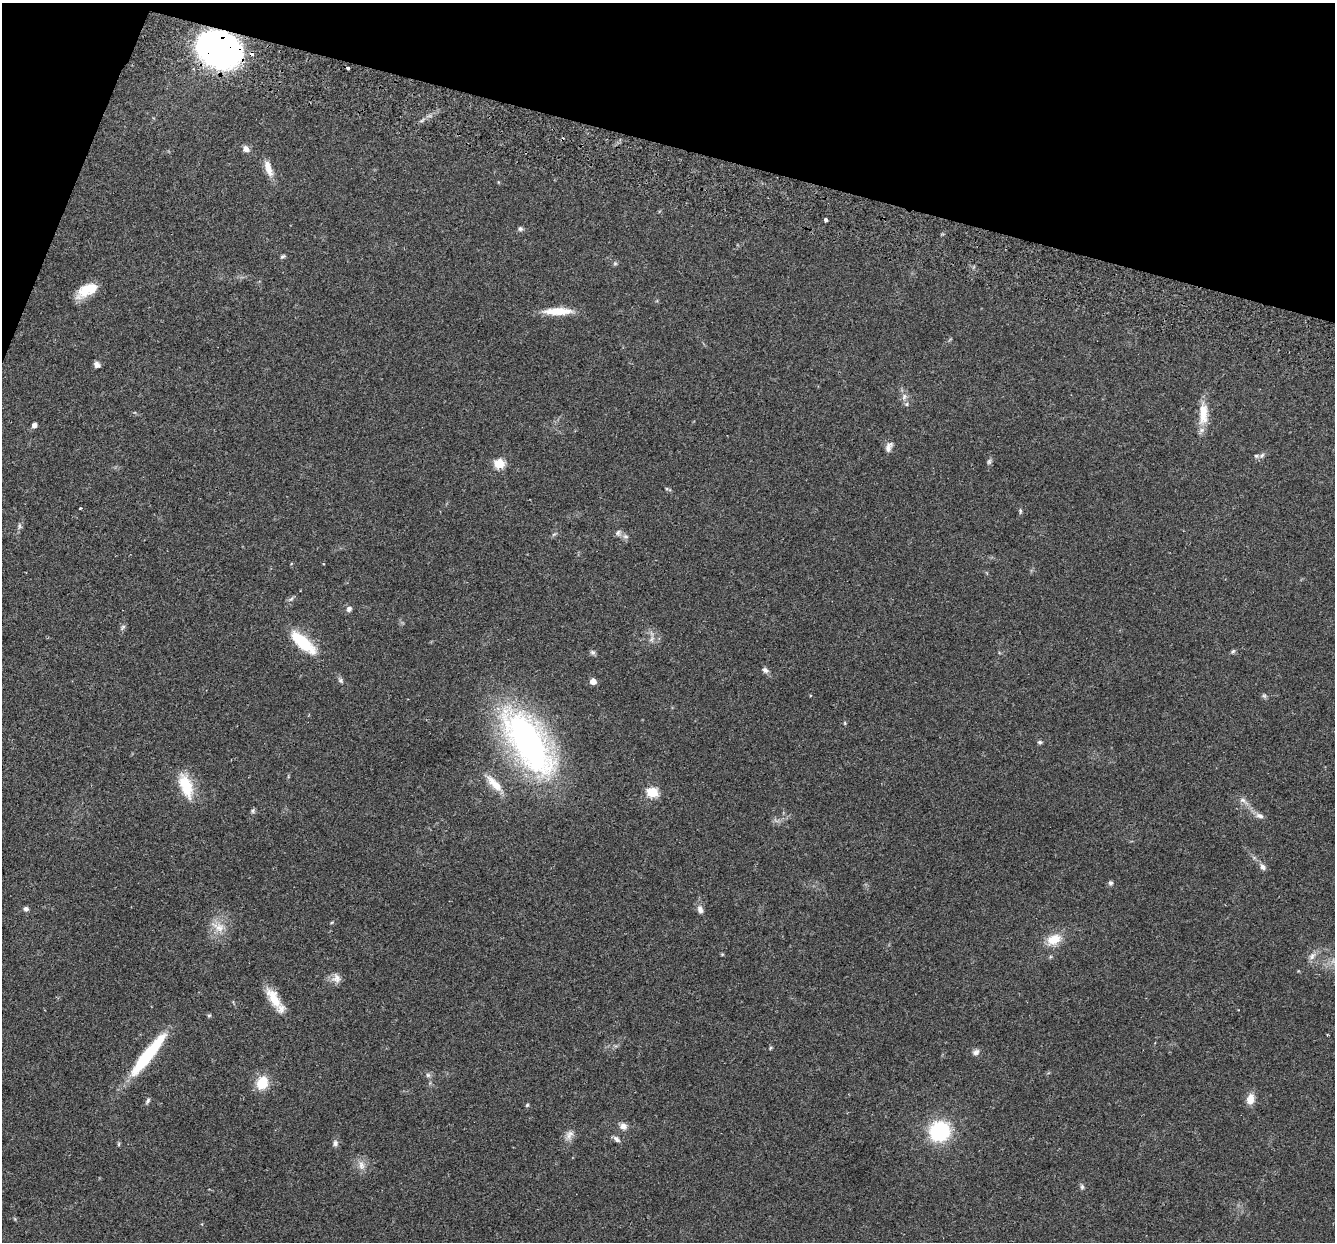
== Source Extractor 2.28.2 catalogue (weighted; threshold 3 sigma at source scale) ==
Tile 2 of 4 x 4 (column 2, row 1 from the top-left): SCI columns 1357-2689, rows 3910-5149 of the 5382 x 5466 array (HDU 1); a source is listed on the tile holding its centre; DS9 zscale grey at full resolution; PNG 1337 x 1244 px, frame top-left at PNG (2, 3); no overlay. Shown black and unused: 13% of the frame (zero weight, under 2 of 3 exposures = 3% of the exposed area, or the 3 px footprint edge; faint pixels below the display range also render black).
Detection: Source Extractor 2.28.2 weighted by HDU 2 'WHT'; one run over the whole footprint, this tile lists its part. Background 0.0527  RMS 0.0068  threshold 0.0305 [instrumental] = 3 sigma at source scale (4.5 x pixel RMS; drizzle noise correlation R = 1.50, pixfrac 1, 0.05/0.05 arcsec/px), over >= 5 px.
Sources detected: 81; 2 too faint to see at this stretch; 2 cosmic-ray / hot-pixel residue — not listed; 3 inside a brighter listed object's ellipse — not listed separately; the other 74 listed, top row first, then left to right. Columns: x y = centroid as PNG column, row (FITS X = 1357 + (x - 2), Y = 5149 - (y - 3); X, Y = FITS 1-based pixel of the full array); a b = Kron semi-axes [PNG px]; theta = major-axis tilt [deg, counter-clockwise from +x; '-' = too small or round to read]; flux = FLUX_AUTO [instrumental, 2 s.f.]
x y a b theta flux
219 49 32 24 -18 380
348 68 4 3 - 2.8
246 149 9 7 -32 3.6
268 168 22 8 -71 8.1
498 182 5 3 - 0.53
826 220 4 3 - 3.5
520 229 7 6 - 1.5
283 256 7 5 28 1.2
615 263 6 5 - 1.1
87 290 24 11 30 16
558 311 34 8 1 16
97 365 6 6 - 2.8
904 397 10 8 82 3.4
1203 413 31 11 88 14
34 425 6 5 - 2.8
889 447 14 8 65 3.6
1262 455 8 6 46 1.9
989 461 9 6 52 1.6
499 463 6 5 - 40
667 489 7 4 -18 0.92
80 508 3 3 - 0.6
1020 511 7 4 -83 1.1
19 526 10 7 78 1.9
618 533 9 8 - 2.5
554 534 7 4 44 1.2
291 599 11 5 39 1.7
349 609 7 6 - 2.6
123 627 9 6 50 1.7
651 639 11 7 70 3.3
303 642 35 13 -41 28
1233 651 8 5 49 1.2
593 652 8 7 - 1.6
765 670 9 7 -31 2.3
340 680 9 6 -58 1.8
593 681 5 4 - 8.4
1264 696 7 5 -68 1.3
845 723 5 5 - 0.72
528 742 68 30 -57 270
1040 742 5 5 - 1.4
495 784 31 10 -47 11
186 786 32 14 -71 22
652 792 6 5 - 48
1243 801 18 7 -38 4.4
253 811 6 6 - 1.2
1259 816 12 7 -17 3.1
1262 867 10 7 -51 3
1110 883 6 5 - 1.9
26 909 7 6 - 1.8
700 909 10 7 -74 3.5
332 922 5 3 - 0.68
218 927 24 13 -26 10
1054 939 17 12 24 13
722 954 5 4 - 0.65
1312 956 13 7 48 3.9
336 978 12 12 - 4.6
274 998 29 11 -60 15
209 1015 5 5 - 0.99
771 1048 5 4 - 0.81
976 1052 10 7 23 2.6
148 1055 56 10 52 51
428 1075 6 6 - 1.6
262 1083 13 11 64 17
1250 1099 14 10 78 6.2
148 1101 9 5 63 1.6
527 1105 5 4 - 0.97
623 1126 10 8 -31 4.1
940 1131 16 14 21 67
569 1135 17 10 61 4.7
616 1139 11 6 -35 2.5
335 1143 9 7 -86 2.4
119 1144 6 4 90 0.92
361 1165 16 9 -70 5.2
1082 1187 8 5 -81 1.5
15 1219 5 4 - 0.73
Overlapping masked pixels (flux is a lower limit): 1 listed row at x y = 219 49